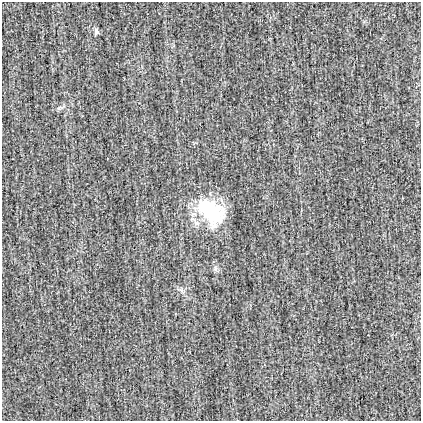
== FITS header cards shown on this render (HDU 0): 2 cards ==
NAXIS1  =                  419
NAXIS2  =                  419

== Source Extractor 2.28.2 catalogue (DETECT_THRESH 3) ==
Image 419 x 419 px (HDU 0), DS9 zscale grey, 1 PNG px = 1 image px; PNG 423 x 423 px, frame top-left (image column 1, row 419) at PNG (2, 2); no overlay
Background -0.0012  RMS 0.019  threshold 0.0564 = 3 sigma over >= 5 px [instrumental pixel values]
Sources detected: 4; all 4 listed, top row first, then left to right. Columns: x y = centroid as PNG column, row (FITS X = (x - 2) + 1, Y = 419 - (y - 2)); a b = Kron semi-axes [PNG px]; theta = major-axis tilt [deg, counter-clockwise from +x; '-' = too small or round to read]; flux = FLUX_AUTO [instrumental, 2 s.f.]
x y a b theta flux
96 31 9 6 -72 3.1
59 108 6 5 - 2.4
211 211 34 22 -43 87
215 268 8 6 -89 3.4